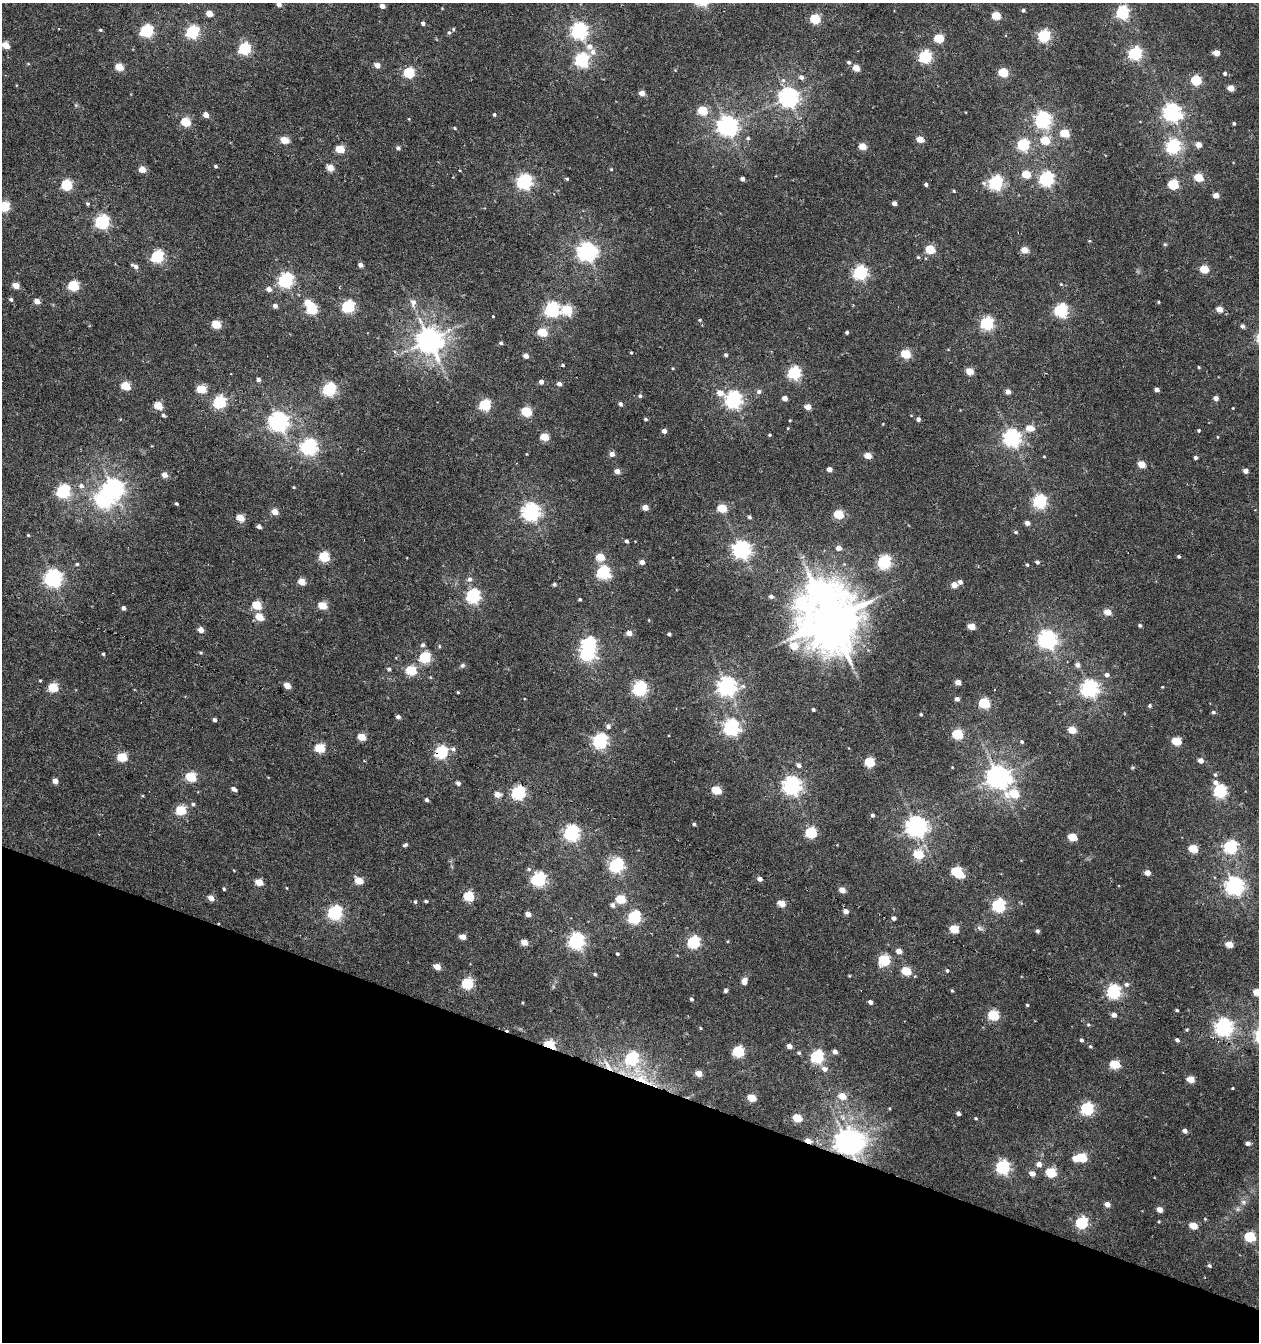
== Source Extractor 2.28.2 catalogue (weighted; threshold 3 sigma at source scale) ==
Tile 15 of 4 x 4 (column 3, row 4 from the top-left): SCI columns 2792-4048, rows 1-1340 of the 5517 x 5361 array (HDU 1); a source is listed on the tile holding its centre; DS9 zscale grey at full resolution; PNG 1261 x 1344 px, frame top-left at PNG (2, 3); no overlay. Shown black and unused: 20% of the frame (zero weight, under 5 of 10 exposures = <1% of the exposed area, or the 3 px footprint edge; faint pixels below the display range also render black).
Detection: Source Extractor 2.28.2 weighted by HDU 2 'WHT'; one run over the whole footprint, this tile lists its part. Background 0.00246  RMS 0.0021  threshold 0.00868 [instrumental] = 3 sigma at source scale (4.09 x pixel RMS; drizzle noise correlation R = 1.36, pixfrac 0.8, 0.0396/0.0396 arcsec/px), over >= 5 px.
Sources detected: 401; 1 too faint to see at this stretch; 7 inside a brighter object's white glare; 3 cosmic-ray / hot-pixel residue — not listed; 2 inside a brighter listed object's ellipse — not listed separately; the other 388 listed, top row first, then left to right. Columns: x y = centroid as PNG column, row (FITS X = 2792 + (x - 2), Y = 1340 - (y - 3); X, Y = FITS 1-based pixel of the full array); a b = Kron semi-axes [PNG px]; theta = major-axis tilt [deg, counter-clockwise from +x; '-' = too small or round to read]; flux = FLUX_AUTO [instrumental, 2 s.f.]
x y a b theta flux
279 4 5 4 - 1.1
382 6 4 4 - 1.3
1023 10 4 4 - 0.46
1122 13 7 6 - 29
209 14 5 4 - 3.2
996 16 5 5 - 7.4
815 19 5 5 - 12
423 23 4 4 - 0.66
100 30 4 4 - 0.26
146 31 6 6 - 28
579 31 7 6 - 67
192 32 6 6 - 28
449 32 7 5 76 0.47
1044 36 6 6 - 26
939 38 5 5 - 8.8
5 45 5 4 - 3.6
589 46 8 8 - 1.4
244 48 6 5 - 25
1135 53 6 6 - 36
1216 53 5 4 - 2.7
925 57 6 6 - 29
582 60 6 6 - 35
849 62 5 5 - 0.42
377 65 5 4 - 1.8
119 67 5 5 - 5.4
856 68 5 4 - 3.6
675 70 4 4 - 0.16
409 72 5 5 - 17
1003 72 5 5 - 10
1225 73 4 4 - 0.43
801 77 6 5 - 0.78
1196 80 5 5 - 13
1231 88 5 4 - 2.7
642 93 4 4 - 2
788 97 7 7 - 110
703 111 5 5 - 8.8
1171 112 7 6 - 79
494 114 4 4 - 0.3
206 115 5 4 - 1.5
409 119 4 3 - 0.14
1043 119 7 6 - 61
185 122 5 5 - 7.5
1234 124 3 3 - 0.29
727 125 7 7 - 120
455 128 5 4 - 0.23
1065 133 5 5 - 7.1
748 138 6 5 - 0.33
920 139 5 4 - 3.6
284 140 5 4 - 4.9
1045 140 5 5 - 6.3
1023 145 6 6 - 24
1198 145 5 5 - 2
862 146 5 4 - 4
1173 146 6 6 - 42
398 148 5 5 - 0.51
340 149 5 5 - 7.1
215 166 3 3 - 0.36
330 168 5 4 - 3.7
142 169 5 4 - 3.5
611 169 4 4 - 0.19
1026 174 5 5 - 5.8
1199 177 5 5 - 6.7
567 179 4 3 - 0.28
742 179 4 4 - 0.7
1046 179 6 6 - 46
524 181 6 6 - 50
984 183 8 6 -46 0.56
996 183 6 6 - 41
926 184 4 3 - 0.51
1173 184 5 5 - 13
66 185 6 5 - 16
954 191 4 3 - 0.23
1216 195 4 4 - 2
894 203 4 4 - 1.1
87 204 5 4 - 0.33
4 206 6 5 - 16
102 221 6 6 - 40
1089 241 5 3 - 0.19
1165 244 5 5 - 0.26
930 249 5 5 - 9.2
1025 250 5 4 - 3.5
586 251 7 7 - 98
157 256 6 5 - 25
918 257 5 5 - 0.27
360 265 4 4 - 0.95
135 266 8 5 -31 0.82
1204 269 5 5 - 6.6
860 273 6 6 - 41
286 280 6 6 - 46
1061 284 5 4 - 0.23
16 285 5 4 - 3
73 286 5 5 - 15
269 289 5 5 - 1.2
11 299 5 5 - 0.44
37 301 4 4 - 2.2
413 302 11 8 -90 1.2
1159 302 4 3 - 0.19
275 306 4 4 - 0.92
348 306 6 6 - 28
312 309 6 5 - 12
552 309 6 6 - 46
1219 309 5 4 - 2.5
567 310 6 6 - 10
1061 310 6 6 - 34
493 316 2 2 - 0.15
700 320 5 4 - 0.24
987 323 6 6 - 34
216 324 5 5 - 7.6
1242 326 4 4 - 0.59
542 332 5 5 - 8.9
847 332 3 3 - 0.39
429 340 9 8 - 260
501 343 4 4 - 0.42
631 353 4 3 - 0.2
906 354 5 5 - 9.7
726 355 4 4 - 0.39
526 356 4 4 - 1.3
562 365 5 3 - 0.23
1199 367 4 3 - 0.21
673 368 4 3 - 0.2
970 371 5 4 - 4
794 373 6 6 - 25
258 379 4 4 - 0.72
541 382 4 4 - 0.91
559 384 5 4 - 0.93
126 386 5 5 - 7.9
201 389 5 5 - 7.5
329 389 6 6 - 31
1157 390 4 4 - 1
1008 391 4 4 - 1.3
759 392 6 5 - 0.66
720 393 6 5 - 2.2
640 396 5 5 - 0.44
785 398 4 4 - 1.4
1216 398 4 4 - 1.2
733 399 7 6 - 70
219 402 6 6 - 25
620 404 5 4 - 0.56
485 405 6 5 - 20
158 406 5 4 - 5.6
808 407 5 4 - 2.4
1233 408 3 3 - 0.13
526 411 5 5 - 13
163 415 5 4 - 0.48
646 419 4 3 - 0.33
918 419 4 4 - 0.65
790 420 3 3 - 0.18
278 421 7 7 - 110
883 424 4 2 - 0.13
788 428 4 2 - 0.15
1030 428 6 5 - 3.5
1199 430 4 4 - 0.27
664 431 4 4 - 1.1
770 435 3 3 - 0.24
545 437 5 5 - 5.8
1218 437 4 3 - 0.15
1012 438 7 6 - 78
309 447 7 6 - 62
526 454 3 3 - 0.15
612 454 5 4 - 1.3
868 456 5 4 - 3.5
1044 456 4 3 - 0.18
1195 458 4 4 - 0.49
1142 464 5 4 - 3.7
829 469 4 4 - 1.4
617 471 5 4 - 1.7
1245 471 4 4 - 1.3
164 475 5 4 - 1.7
81 486 8 6 -17 0.8
294 487 4 3 - 0.2
113 488 7 7 - 110
63 491 6 6 - 36
1040 501 6 6 - 37
176 504 4 3 - 0.29
645 507 4 4 - 2.2
722 508 5 5 - 8.8
531 511 7 7 - 86
275 512 5 5 - 2.7
839 514 5 5 - 9.6
749 517 5 4 - 0.43
240 518 5 4 - 5.3
1027 523 4 4 - 1.2
259 527 4 4 - 0.9
1016 532 5 4 - 0.29
28 535 4 3 - 0.2
626 541 5 4 - 0.5
838 548 5 5 - 1.5
741 549 7 6 - 83
1179 556 3 3 - 0.3
324 557 5 5 - 12
600 557 5 5 - 5.4
642 562 4 4 - 1.5
884 562 6 6 - 36
1037 562 5 4 - 0.47
77 564 5 4 - 0.3
1027 565 4 3 - 0.26
603 572 6 6 - 30
53 578 7 7 - 73
470 579 6 6 - 0.82
302 582 5 4 - 3.6
960 582 5 4 - 0.92
554 584 4 4 - 0.42
954 585 4 4 - 2
473 596 6 6 - 42
771 596 5 4 - 0.64
580 599 4 3 - 0.28
802 603 13 11 -47 20
257 605 5 5 - 8
323 605 5 5 - 6.1
123 608 4 4 - 0.67
1107 612 5 4 - 3.4
259 617 5 4 - 5.3
830 620 15 13 -87 1100
1140 625 4 4 - 0.35
971 627 5 4 - 3.8
807 629 39 21 52 37
201 630 5 4 - 2
629 633 5 4 - 1.4
669 634 4 3 - 0.45
1047 639 7 6 - 99
423 645 5 5 - 0.54
201 653 5 3 - 0.25
587 653 7 6 - 47
103 654 4 3 - 0.32
425 657 6 5 - 17
463 665 7 6 - 0.42
1077 665 5 5 - 0.9
389 669 4 4 - 0.46
411 670 6 5 - 12
1107 675 6 5 - 0.72
40 680 5 3 - 0.19
958 682 4 4 - 1.7
287 686 5 4 - 3
727 686 7 7 - 96
743 686 8 6 12 0.58
53 687 5 5 - 10
1162 687 3 3 - 0.15
640 688 6 6 - 42
1089 688 7 6 - 78
458 692 3 3 - 0.21
957 699 4 4 - 0.9
984 703 6 5 - 16
1150 706 5 4 - 0.34
813 710 3 3 - 0.36
1213 712 5 4 - 0.38
921 714 4 3 - 0.25
398 717 4 4 - 0.7
214 720 4 3 - 0.54
608 726 6 6 - 0.65
731 727 6 6 - 63
1072 730 5 4 - 5
957 734 6 5 - 15
362 737 5 4 - 5.5
600 741 6 6 - 48
1176 741 5 5 - 7.5
1022 742 5 4 - 0.33
320 748 5 5 - 11
453 749 7 6 - 0.63
441 752 6 6 - 33
122 757 5 5 - 9.5
1201 760 5 4 - 1.5
870 762 5 5 - 12
799 765 5 4 - 0.75
952 767 3 3 - 0.14
1132 768 5 4 - 0.24
1215 775 6 4 -88 0.38
998 776 8 7 - 200
191 777 5 5 - 11
55 781 4 4 - 1.6
1215 782 7 6 - 0.97
458 783 4 4 - 0.79
792 785 7 7 - 91
234 789 5 3 - 0.97
716 790 5 5 - 8.1
1220 791 6 6 - 30
518 793 6 6 - 37
1014 794 9 6 -7 7.8
498 795 5 4 - 2.4
426 800 4 4 - 0.46
193 804 5 5 - 0.39
181 810 5 5 - 12
872 815 4 4 - 0.45
694 824 4 4 - 0.36
916 826 7 7 - 130
571 833 6 6 - 59
811 833 6 5 - 17
1073 837 5 5 - 6.3
405 845 6 4 31 0.39
1230 847 6 6 - 31
1193 849 5 5 - 7.2
918 854 6 5 - 8.5
616 865 6 6 - 48
529 869 6 5 - 0.32
956 871 6 5 - 11
1147 873 4 4 - 1.7
539 879 6 6 - 39
760 879 5 4 - 0.92
359 881 6 5 - 4.4
259 882 5 4 - 4.3
1234 885 7 7 - 98
287 888 4 2 - 0.13
224 889 4 3 - 0.28
842 890 5 4 - 2.3
469 896 5 5 - 11
211 898 5 4 - 2.1
621 899 6 5 - 8.5
426 901 4 3 - 0.36
415 902 5 4 - 0.31
781 903 5 4 - 4.1
612 905 6 5 - 0.86
998 905 6 6 - 31
846 911 5 4 - 1.3
335 912 6 6 - 41
528 914 4 4 - 1.8
634 917 6 6 - 29
893 918 4 4 - 0.56
980 928 9 6 -28 0.56
954 929 5 5 - 7.2
1037 931 4 4 - 0.5
462 937 5 4 - 2.1
576 940 6 6 - 62
524 942 5 4 - 2.5
694 942 6 6 - 28
1229 944 5 4 - 3.2
899 951 5 4 - 1.7
617 954 4 4 - 0.31
884 960 6 5 - 19
437 967 5 4 - 2.5
947 970 5 4 - 0.32
906 971 6 5 - 8.4
595 974 4 3 - 0.3
849 976 4 3 - 0.19
744 981 8 6 75 1.1
467 983 6 5 - 17
1126 984 7 6 - 0.63
725 991 5 4 - 0.4
952 991 4 3 - 0.24
1114 991 6 6 - 43
1258 992 5 5 - 5.5
691 999 4 3 - 0.41
870 1002 4 4 - 0.88
1027 1005 3 3 - 0.25
1177 1010 4 3 - 0.28
993 1015 6 5 - 15
1114 1015 5 4 - 1.1
1088 1024 5 4 - 0.24
1223 1027 7 7 - 80
700 1028 4 3 - 0.2
1186 1030 4 4 - 0.27
1081 1040 4 4 - 0.43
1177 1040 4 4 - 0.56
550 1045 6 4 -22 19
789 1046 4 4 - 1.1
1090 1046 5 4 - 0.29
738 1051 6 5 - 17
835 1052 5 4 - 1
799 1053 5 4 - 0.32
817 1057 6 6 - 32
632 1058 6 6 - 28
1115 1064 6 5 - 9.4
824 1069 6 6 - 1.2
699 1073 5 4 - 2.5
642 1079 41 13 -20 9.2
1190 1079 5 4 - 3.6
1233 1088 3 3 - 0.19
842 1096 5 5 - 4
752 1098 5 4 - 6
889 1108 4 3 - 0.17
1087 1109 6 6 - 29
958 1113 4 4 - 0.6
797 1118 5 5 - 7.4
976 1118 4 3 - 0.24
1185 1131 5 4 - 0.87
846 1141 8 7 - 190
1248 1143 5 4 - 0.83
1082 1157 5 5 - 9.4
1039 1164 5 5 - 1.3
1003 1167 6 6 - 38
1051 1172 6 5 - 11
1032 1173 5 5 - 1.5
1243 1202 9 6 14 0.73
1107 1204 5 4 - 1.5
1159 1209 5 4 - 1.9
1238 1209 6 6 - 0.47
1082 1222 6 5 - 22
1193 1225 5 4 - 4.3
1250 1237 6 5 - 14
1209 1266 5 4 - 0.37
Overlapping masked pixels (flux is a lower limit): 6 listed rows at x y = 441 752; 518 793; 1223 1027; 550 1045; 642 1079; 846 1141
Isophote crosses this tile's border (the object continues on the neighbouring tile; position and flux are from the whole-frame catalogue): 3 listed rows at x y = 279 4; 4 206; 1258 992